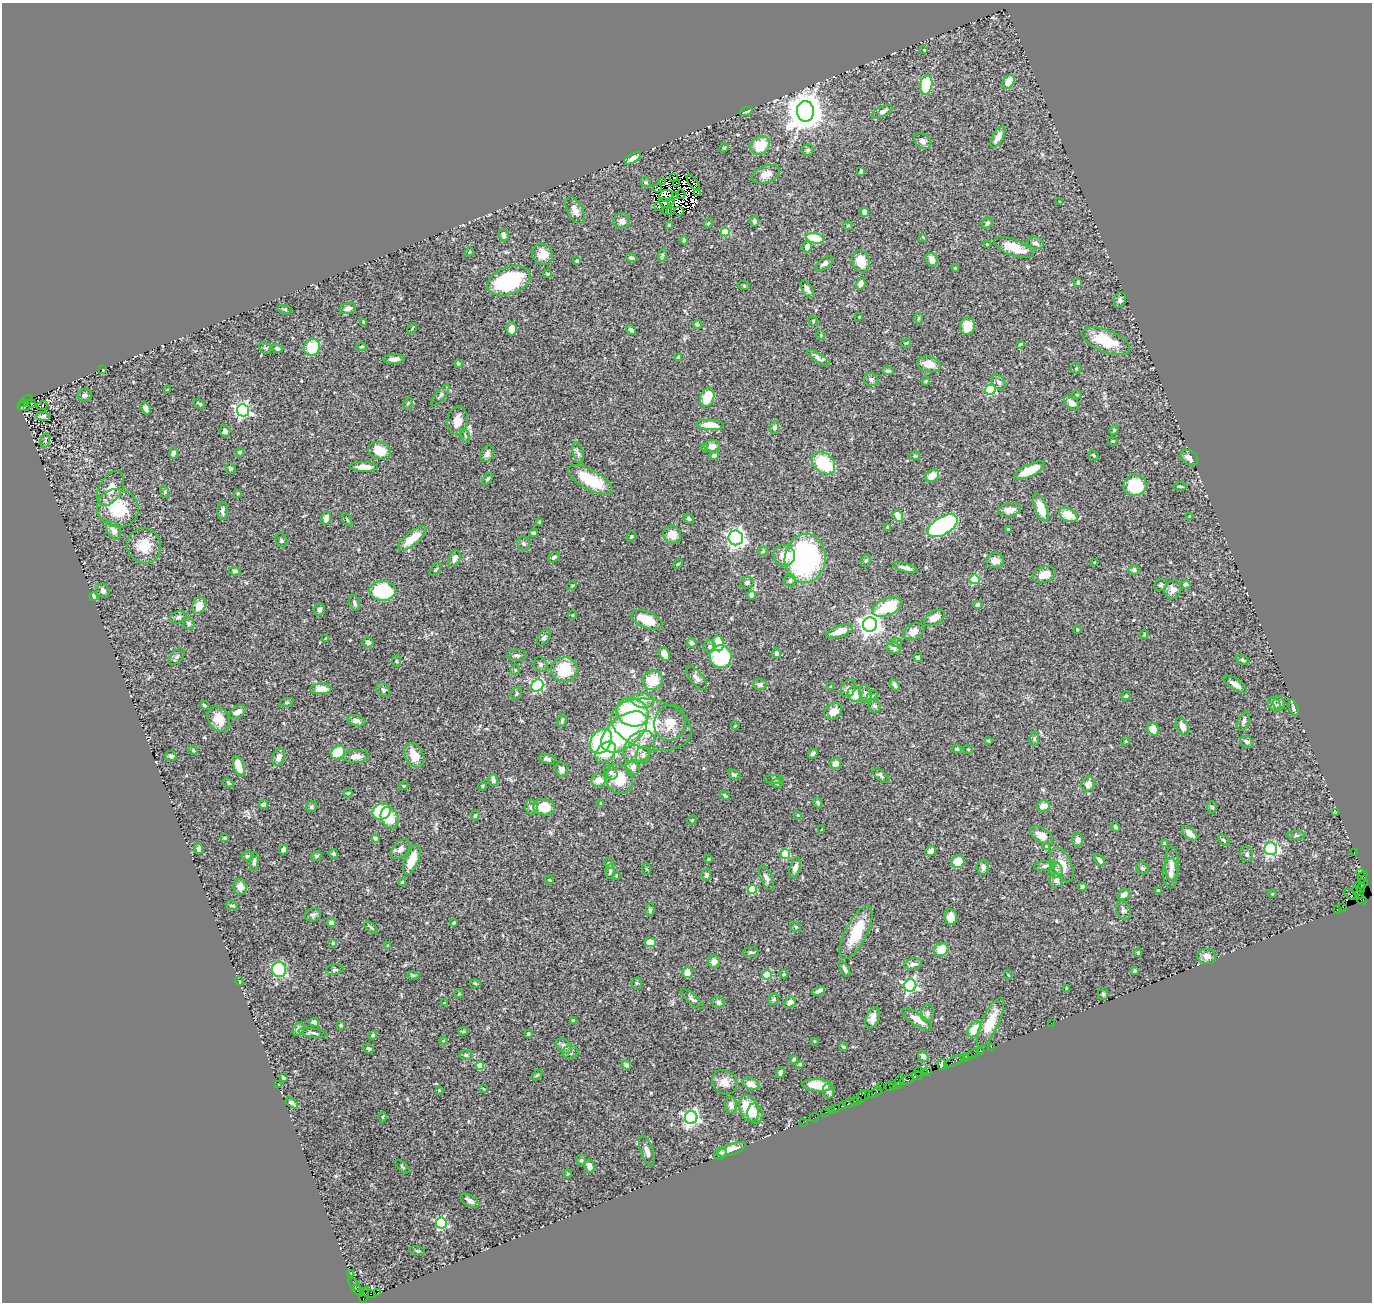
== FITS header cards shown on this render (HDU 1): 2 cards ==
NAXIS1  =                 1370
NAXIS2  =                 1300

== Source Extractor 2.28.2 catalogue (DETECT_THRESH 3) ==
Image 1370 x 1300 px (HDU 1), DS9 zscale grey, 1 PNG px = 1 image px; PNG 1374 x 1304 px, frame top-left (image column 1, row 1300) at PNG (2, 3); each listed source drawn as its Kron ellipse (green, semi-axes under 4 px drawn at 4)
Background 1.18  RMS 0.041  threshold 0.124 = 3 sigma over >= 5 px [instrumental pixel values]
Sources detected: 510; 15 with non-positive FLUX_AUTO (blend fragments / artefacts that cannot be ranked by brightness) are neither listed nor drawn; the other 495 listed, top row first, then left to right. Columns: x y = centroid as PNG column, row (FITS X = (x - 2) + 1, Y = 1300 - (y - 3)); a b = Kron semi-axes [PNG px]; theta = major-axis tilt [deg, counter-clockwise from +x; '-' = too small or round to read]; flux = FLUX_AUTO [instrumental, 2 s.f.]
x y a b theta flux
924 50 3 2 - 1.7
1008 82 7 5 53 37
926 85 9 6 80 160
746 111 7 3 20 6.7
805 111 10 8 -88 7000
882 112 11 5 27 14
998 137 12 5 60 21
923 141 9 7 -34 11
760 145 10 8 41 70
724 148 5 4 - 3.1
808 150 6 5 - 5
633 158 9 4 31 24
861 172 3 3 - 4.3
766 174 15 8 18 25
673 177 3 2 - 4.3
646 182 5 4 - 4
662 182 2 2 - 4.7
693 182 9 3 -55 2.2
677 183 2 2 - 0.57
657 188 4 2 - 0.073
697 193 3 2 - 3.8
681 194 5 2 - 6.4
676 195 3 2 - 5.6
666 196 7 6 - 3.1
671 201 3 2 - 0.094
1060 202 3 3 - 2.9
664 203 6 2 -42 6.4
659 206 3 2 - 2.7
575 210 14 7 -63 22
667 211 4 2 - 3.6
671 211 4 3 - 11
679 211 5 4 - 8.2
865 212 5 4 - 14
622 221 8 7 - 14
754 221 5 4 - 8.2
708 223 4 4 - 3.1
987 223 6 5 - 8.3
669 225 3 3 - 5
848 225 5 3 - 2.7
725 232 4 4 - 120
504 235 6 5 - 13
923 237 4 4 - 2.3
815 238 9 5 -11 94
684 240 4 3 - 4
1036 243 8 6 -18 11
987 244 4 2 - 2.5
807 247 6 4 76 17
1014 248 21 8 -21 69
469 252 4 3 - 2.2
543 254 11 10 - 33
662 255 7 4 73 4.8
631 258 5 3 - 6
932 260 7 5 -66 23
577 261 3 3 - 2.9
861 261 11 8 -72 48
824 263 10 5 35 10
955 268 4 3 - 8.2
548 274 4 3 - 3.8
509 281 22 13 20 220
1078 282 4 3 - 3.5
861 284 6 4 74 16
744 286 6 4 -20 2.5
807 289 10 5 -59 12
1120 300 8 6 75 9.9
285 309 7 3 -14 3.3
348 309 8 5 17 19
859 317 2 2 - 1.6
918 318 6 4 89 3.6
813 321 5 4 - 3.5
364 322 3 3 - 3.4
697 324 4 3 - 4.8
968 326 9 7 74 38
412 329 6 4 61 3
512 329 6 5 - 31
631 330 5 4 - 7.3
821 335 5 3 - 2.2
1106 341 25 11 -22 98
906 343 5 4 - 3
1020 344 3 2 - 2.6
312 347 9 7 57 88
361 347 5 3 - 3
265 348 6 5 - 4.5
277 348 5 4 - 8.5
679 357 4 4 - 11
818 358 13 4 -31 11
394 359 11 4 2 15
458 364 4 4 - 3.7
929 364 12 7 -15 32
1076 368 5 5 - 3.9
103 370 3 2 - 1.7
888 371 6 4 -3 7.5
871 379 7 6 - 9.3
926 381 4 4 - 2.8
999 382 8 6 -52 11
167 390 3 2 - 2.6
990 390 5 5 - 210
85 395 7 6 - 7.7
440 395 13 5 51 8
1077 395 4 3 - 2.1
707 397 10 7 71 74
27 400 5 3 - 330
23 403 3 3 - 140
31 403 3 2 - 1.7
408 403 6 4 58 4.5
1072 403 9 6 -43 18
199 404 6 3 -28 5
42 405 5 3 - 5.2
23 407 6 2 -17 130
146 408 6 4 -62 12
243 410 6 6 - 790
43 417 7 4 -7 8.4
458 421 14 10 81 33
710 425 14 5 -4 47
774 428 6 4 86 7.6
1114 430 5 4 - 3.2
225 431 6 5 - 9.1
465 436 7 3 -71 3.8
45 440 7 4 80 6.5
1113 441 4 3 - 2.7
712 446 8 6 4 14
705 447 4 3 - 6.3
380 451 11 8 -15 53
240 452 4 4 - 4.9
173 453 5 4 - 12
578 453 11 5 -75 8.5
487 454 9 6 64 11
1094 455 6 4 -42 3.6
714 456 4 4 - 4.8
915 456 5 4 - 3.4
1189 458 10 6 -37 18
824 463 13 9 -42 140
364 467 14 5 -2 31
231 469 5 5 - 3.8
1030 470 17 6 26 69
932 476 7 5 34 41
487 479 7 3 55 4
590 480 25 9 -29 110
1135 485 11 10 - 130
1180 486 6 4 -5 4.1
110 488 19 11 61 33
165 492 6 4 -73 3.4
238 493 4 3 - 2.6
118 508 21 19 -14 120
1041 508 15 6 -69 44
1010 510 11 6 8 22
222 511 9 5 88 9.3
1068 515 10 6 -28 51
898 516 6 5 - 33
1189 516 4 3 - 2.2
326 518 6 4 75 26
689 518 6 4 -35 6.2
347 520 7 4 -61 4.1
540 522 4 4 - 4
943 526 16 8 31 570
887 527 3 3 - 2.6
1008 529 4 3 - 2.9
114 530 10 6 -56 16
533 533 4 4 - 5.1
672 535 9 8 - 28
631 536 5 3 - 3.5
412 538 17 6 39 56
736 538 7 7 - 1100
281 540 7 5 -61 4.9
524 544 7 6 - 5.8
144 546 18 17 - 62
763 551 5 3 - 3.4
784 555 11 10 - 46
554 557 6 4 35 6.3
454 558 8 5 66 13
805 558 24 20 83 490
866 560 6 4 62 4.2
995 561 8 7 - 17
1095 563 3 3 - 2.6
678 564 5 3 - 2.8
905 568 13 3 -16 12
436 569 7 3 54 3.4
1134 570 5 5 - 7.8
235 571 6 4 -9 5.5
1044 575 12 8 20 27
975 579 5 5 - 130
790 581 6 6 - 5.9
747 583 7 5 22 7.3
1185 584 5 3 - 6.2
1161 585 7 5 31 5
572 586 5 3 - 2.2
1173 590 9 8 - 17
103 591 7 6 - 8.1
383 591 13 10 -3 190
751 595 4 4 - 14
93 597 4 3 - 37
354 603 8 5 -73 7.8
978 605 4 4 - 20
199 606 9 6 68 29
887 607 15 8 23 120
319 610 6 5 - 6.5
572 615 4 3 - 2.1
178 617 8 6 18 6.7
934 618 11 6 29 31
647 620 17 8 -23 68
189 623 6 5 - 5.9
870 625 7 7 - 2000
1077 629 3 3 - 3.5
839 631 14 5 20 33
913 632 11 7 27 19
1144 634 4 4 - 2.5
326 638 3 2 - 2
544 638 8 5 56 7.2
368 642 5 5 - 6.7
692 643 5 5 - 9
718 643 8 5 -84 78
896 643 6 3 6 3.3
709 647 6 6 - 8.6
894 648 7 6 - 8
777 653 5 4 - 8.9
664 654 7 5 -63 25
517 655 10 5 -2 7.9
177 657 10 6 46 5.6
721 657 11 11 - 170
918 657 4 3 - 6.9
1243 660 7 4 -24 4.4
397 661 5 3 - 2.8
540 664 7 6 - 6.7
515 670 5 4 - 3.4
564 670 13 12 - 94
697 678 14 6 -50 15
653 680 10 9 - 69
760 684 7 5 -5 10
1235 684 13 5 -33 20
894 685 6 4 -57 8.3
537 686 6 5 - 310
831 686 3 3 - 2.6
848 688 9 7 57 11
321 689 11 5 1 30
383 690 8 6 -50 8.1
517 694 6 5 - 4.1
855 694 8 7 - 44
866 694 9 6 -72 9.1
872 696 6 3 44 3.1
1126 696 5 4 - 4.4
643 700 11 7 -9 18
287 702 7 3 19 3.6
1279 703 7 5 -83 9
1274 704 7 6 - 6
204 705 4 3 - 4.4
874 706 6 6 - 6.8
1294 708 9 3 -70 9.1
833 711 9 7 36 27
237 712 9 5 31 16
632 713 16 13 -23 260
219 719 13 10 -58 41
562 720 7 3 79 5.2
356 721 9 5 -14 9.7
1244 721 10 5 67 8.4
670 723 18 16 81 53
651 725 41 25 -14 160
735 726 4 2 - 1.9
1182 727 10 6 -64 20
1153 729 6 5 - 40
624 732 27 15 39 390
1034 739 7 4 86 4.7
601 741 13 10 56 220
988 741 4 3 - 2.9
1126 741 5 3 - 2
1247 742 7 5 -28 11
639 747 18 13 47 55
957 749 5 3 - 3.8
968 749 5 3 - 2.1
193 750 5 4 - 3.5
338 752 7 6 - 110
606 752 12 8 48 63
813 754 5 4 - 9
414 755 13 9 -62 42
643 755 8 7 - 8.9
171 756 6 5 - 9.2
356 756 12 6 4 19
279 757 9 6 70 18
547 759 8 4 -10 8.3
835 764 6 5 - 18
239 766 10 5 -73 53
633 768 7 6 - 15
561 769 7 6 - 11
611 773 7 6 - 7.2
734 775 7 4 -23 5.4
881 776 10 5 -40 6.8
619 779 15 13 -65 64
774 779 10 4 -1 5.2
493 780 6 5 - 10
599 780 7 6 - 32
228 783 6 4 -29 3.5
777 784 5 3 - 2.6
1088 784 7 6 - 23
404 786 5 3 - 3
482 786 5 3 - 2.6
348 793 4 3 - 2.4
725 795 5 3 - 4.2
818 803 5 4 - 5.9
601 804 4 2 - 2.5
264 805 4 4 - 15
1043 806 6 5 - 26
311 807 6 5 - 5.9
532 807 7 6 - 10
544 807 11 8 -7 59
1212 807 6 5 - 4.1
381 812 9 8 - 150
1336 812 4 4 - 2.9
798 815 3 3 - 2
475 816 5 4 - 4
390 818 11 8 -64 76
692 820 5 4 - 3.3
1115 827 5 3 - 5.2
821 830 4 2 - 2.9
1190 833 9 5 -39 22
1041 835 13 7 -32 27
1297 835 9 4 0 5.3
225 838 3 3 - 3
375 838 4 3 - 4.8
1078 840 7 5 89 9.9
1224 840 6 4 -41 4.3
1164 843 3 3 - 2.5
1046 846 4 3 - 3.3
199 849 5 4 - 10
401 849 11 7 47 15
1271 849 6 6 - 460
284 850 5 4 - 11
931 851 5 4 - 15
1354 852 2 2 - 19
333 854 5 4 - 6.1
785 854 5 4 - 120
1247 854 7 6 - 7.7
248 856 6 4 1 3.8
316 856 6 4 18 4.6
708 859 4 4 - 3.1
412 860 16 6 68 55
1099 860 7 4 -48 9.9
254 862 9 4 84 8
958 862 6 6 - 54
609 864 6 4 -60 4.6
1062 864 18 9 -64 34
1172 864 17 7 89 19
1045 866 10 5 7 8.3
983 867 8 5 90 9
795 868 10 5 74 13
1142 868 6 5 - 6.2
646 869 6 3 -70 2.6
1056 870 7 7 - 9.2
610 871 7 4 81 4.9
1171 873 15 7 -90 15
1360 873 3 3 - 50
706 875 6 5 - 6.9
616 876 3 2 - 1.9
1363 877 6 4 65 230
766 878 13 5 -67 13
549 880 4 3 - 2.8
1056 880 7 7 - 12
402 882 4 3 - 4.7
1361 884 7 3 17 80
240 887 8 6 -78 17
1082 887 4 4 - 6.5
1361 888 4 2 - 67
752 890 4 4 - 120
1158 890 4 4 - 5.4
1358 893 7 4 -50 300
1272 894 4 3 - 2.2
1124 895 6 4 35 15
1351 895 8 3 -27 250
1361 899 6 3 -38 93
232 905 6 4 -19 4.9
1343 907 4 2 - 72
650 910 6 4 -89 5.2
1123 910 9 7 -64 9
1337 910 3 2 - 47
313 915 8 6 13 7.2
951 917 8 6 -85 23
331 923 4 4 - 9.8
454 923 3 3 - 3.6
796 927 6 4 -36 4.2
371 928 8 3 -40 3.9
856 932 29 11 63 97
650 942 5 4 - 39
333 943 4 3 - 2.8
388 946 4 3 - 2.5
941 950 7 6 - 54
751 952 8 5 3 5.4
1138 953 4 3 - 2.8
1207 956 9 7 -10 17
714 961 6 6 - 19
913 964 9 5 8 14
845 969 8 3 -61 6.6
279 970 7 7 - 190
335 970 9 5 13 5.7
1135 971 3 3 - 3.5
687 973 5 5 - 30
784 974 4 4 - 3.1
413 975 6 4 0 3.6
767 975 4 4 - 130
1008 975 4 3 - 2.3
239 981 5 3 - 2.2
475 983 5 3 - 2.5
637 983 5 5 - 4
910 985 6 6 - 570
1067 989 4 3 - 5.3
819 991 7 3 25 8
459 994 4 3 - 2
1103 994 6 5 - 4.7
692 999 14 4 -42 7.9
774 999 6 4 48 4.4
718 1002 6 5 - 9.8
444 1003 4 3 - 2.2
790 1003 6 4 29 16
927 1013 8 6 78 7.9
873 1018 11 6 67 18
917 1019 17 6 -34 29
573 1021 4 3 - 4.3
314 1022 5 4 - 15
990 1023 26 8 66 64
1051 1023 2 2 - 69
341 1025 3 3 - 4.8
298 1029 7 5 53 9.7
974 1029 9 5 52 56
463 1031 5 4 - 3.9
313 1033 15 4 -8 7.5
528 1034 4 3 - 4.1
373 1035 4 4 - 6.1
443 1041 4 3 - 1.9
814 1041 3 2 - 2
564 1046 9 6 -40 12
844 1047 4 3 - 5.9
991 1047 2 2 - 19
368 1048 6 4 -43 4.8
980 1051 3 2 - 67
570 1052 8 6 6 8.6
973 1053 6 3 35 47
466 1055 7 5 1 5.5
923 1056 6 5 - 12
968 1056 3 2 - 64
964 1057 2 2 - 38
794 1059 4 3 - 4.6
954 1061 11 3 26 190
800 1064 4 4 - 3.1
627 1065 5 4 - 7.5
942 1065 5 3 - 240
480 1066 4 4 - 59
928 1071 4 2 - 76
780 1072 5 4 - 8.3
919 1072 5 2 - 23
924 1073 3 2 - 67
537 1075 6 4 43 4.4
917 1076 5 3 - 96
283 1078 4 3 - 4.8
907 1080 7 3 19 300
725 1082 13 11 -38 28
899 1082 7 3 81 150
751 1084 9 5 -22 25
279 1085 3 3 - 14
817 1085 15 6 -5 63
894 1085 4 2 - 110
890 1086 3 3 - 180
881 1087 2 2 - 83
484 1089 4 3 - 2
439 1090 4 4 - 2.7
829 1091 7 5 -80 9.5
875 1093 7 3 31 140
869 1095 3 2 - 60
861 1097 6 2 72 180
858 1100 3 2 - 81
854 1101 3 2 - 74
292 1103 7 4 -36 9.1
849 1103 6 3 32 130
731 1105 8 6 -86 13
843 1106 2 2 - 16
749 1108 14 9 -70 90
835 1108 3 3 - 120
831 1110 2 2 - 19
826 1112 2 2 - 41
755 1114 10 7 -85 20
382 1117 5 3 - 2.6
691 1117 6 6 - 900
814 1118 5 2 - 33
803 1122 2 2 - 15
732 1149 14 5 20 32
647 1151 16 6 -71 16
720 1154 7 5 48 5.4
581 1160 5 5 - 5.2
590 1166 7 5 -79 17
403 1167 8 3 -40 3.1
568 1174 4 3 - 2.3
470 1201 10 5 -30 14
441 1223 5 5 - 330
417 1251 8 3 -12 3.8
350 1273 2 2 - 16
355 1285 7 4 -50 160
358 1290 6 4 -33 470
368 1293 8 3 -20 440
378 1293 3 3 - 650
364 1295 8 4 79 190
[15 non-positive-flux detections neither listed nor drawn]